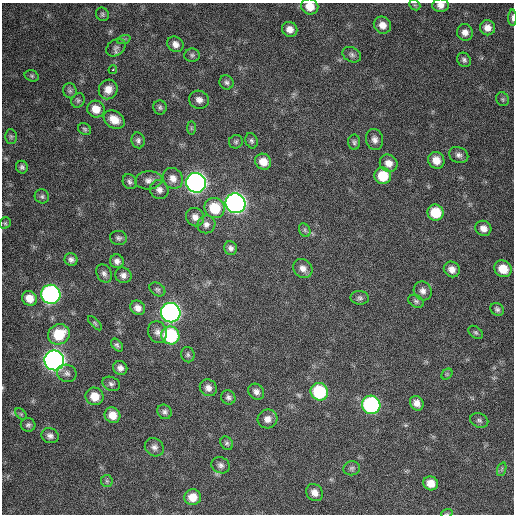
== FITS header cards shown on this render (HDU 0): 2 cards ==
NAXIS1  =                  512 / Axis length
NAXIS2  =                  512 / Axis length

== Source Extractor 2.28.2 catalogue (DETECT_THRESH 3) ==
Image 512 x 512 px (HDU 0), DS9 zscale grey, 1 PNG px = 1 image px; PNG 516 x 516 px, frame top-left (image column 1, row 512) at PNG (2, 3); each listed source drawn as its Kron ellipse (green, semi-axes under 4 px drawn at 4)
Background 339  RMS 19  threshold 56.7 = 3 sigma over >= 5 px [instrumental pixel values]
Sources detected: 108; all 108 listed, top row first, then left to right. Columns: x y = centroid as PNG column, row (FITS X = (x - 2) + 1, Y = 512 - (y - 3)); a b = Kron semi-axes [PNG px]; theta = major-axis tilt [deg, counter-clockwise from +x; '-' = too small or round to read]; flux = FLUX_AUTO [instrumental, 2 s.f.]
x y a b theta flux
415 5 6 4 -43 1900
440 5 8 6 -1 7000
310 7 8 8 - 16000
102 14 7 6 - 2500
512 18 8 3 90 2600
382 25 9 8 - 11000
487 28 8 7 - 9300
290 29 8 7 - 9000
465 32 8 8 - 7800
124 39 7 4 19 2100
175 44 8 7 - 7300
116 48 10 8 37 4600
192 55 7 6 - 3100
352 55 10 7 -28 3900
464 60 7 6 - 3400
113 70 4 4 - 1600
32 76 7 5 -15 2100
226 82 7 6 - 3400
108 89 10 9 - 12000
70 91 7 7 - 2800
503 99 7 6 - 2400
78 100 7 6 - 2500
199 100 10 9 - 7500
160 107 7 6 - 3000
96 109 9 8 - 15000
114 120 11 8 -33 16000
191 128 7 4 -89 2000
85 129 7 5 -36 2400
11 136 7 5 -89 2500
375 139 10 8 -77 6300
138 140 8 6 -82 3700
251 141 8 6 -68 3000
236 142 7 6 - 2500
354 142 8 6 -89 3000
459 155 10 7 -23 5000
436 160 9 8 - 13000
263 162 8 7 - 15000
389 163 9 8 - 10000
22 167 6 6 - 3300
383 176 8 8 - 34000
173 178 11 9 -54 10000
149 180 14 9 4 7700
130 182 8 6 -62 3500
196 183 10 10 - 750000
159 190 9 9 - 6800
42 196 7 7 - 3200
236 203 10 9 - 760000
215 208 10 10 - 39000
435 213 8 8 - 36000
195 217 9 8 - 8300
5 223 6 5 - 2000
206 224 9 8 - 6100
483 228 8 7 - 8300
305 230 7 5 -62 2600
118 238 8 7 - 3600
231 248 7 6 - 4500
71 260 6 6 - 4200
117 261 7 6 - 5500
303 268 10 8 -45 7900
452 269 8 7 - 9300
503 269 9 8 - 22000
104 273 10 7 -61 4600
123 275 8 7 - 5500
157 289 8 6 -32 2900
423 291 9 8 - 6700
51 294 10 9 - 390000
29 298 8 7 - 14000
360 298 9 7 -2 3700
416 301 8 6 -28 3100
138 308 7 6 - 7600
497 309 7 6 - 3400
171 313 10 9 - 610000
95 323 9 4 -46 2000
157 332 11 9 -74 7100
476 332 8 5 -39 2600
59 334 11 10 - 39000
170 335 9 8 - 110000
117 345 7 4 -49 2900
188 355 7 6 - 3000
54 360 10 10 - 900000
120 368 7 7 - 6400
67 373 10 8 -20 5300
447 374 6 4 45 2000
111 384 9 7 -21 3900
208 388 9 8 - 7000
256 392 8 7 - 6000
319 392 9 8 - 81000
95 396 9 8 - 19000
228 397 7 6 - 3900
417 403 7 6 - 8300
371 405 9 9 - 230000
164 412 7 7 - 3700
21 414 7 4 -45 1800
112 415 8 7 - 15000
268 419 10 9 - 8900
479 420 9 7 -22 3600
28 425 7 7 - 3300
50 436 9 7 -24 5200
227 443 7 6 - 2800
154 447 10 8 -37 6100
221 465 9 8 - 4900
352 468 8 7 - 3400
502 469 7 4 71 2200
107 481 6 5 - 2500
431 483 7 7 - 15000
315 493 9 7 -51 8800
193 497 8 8 - 16000
447 513 6 3 19 1300
At the frame edge (FLAGS 8, measured only in part): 4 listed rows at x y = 440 5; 310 7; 512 18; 447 513